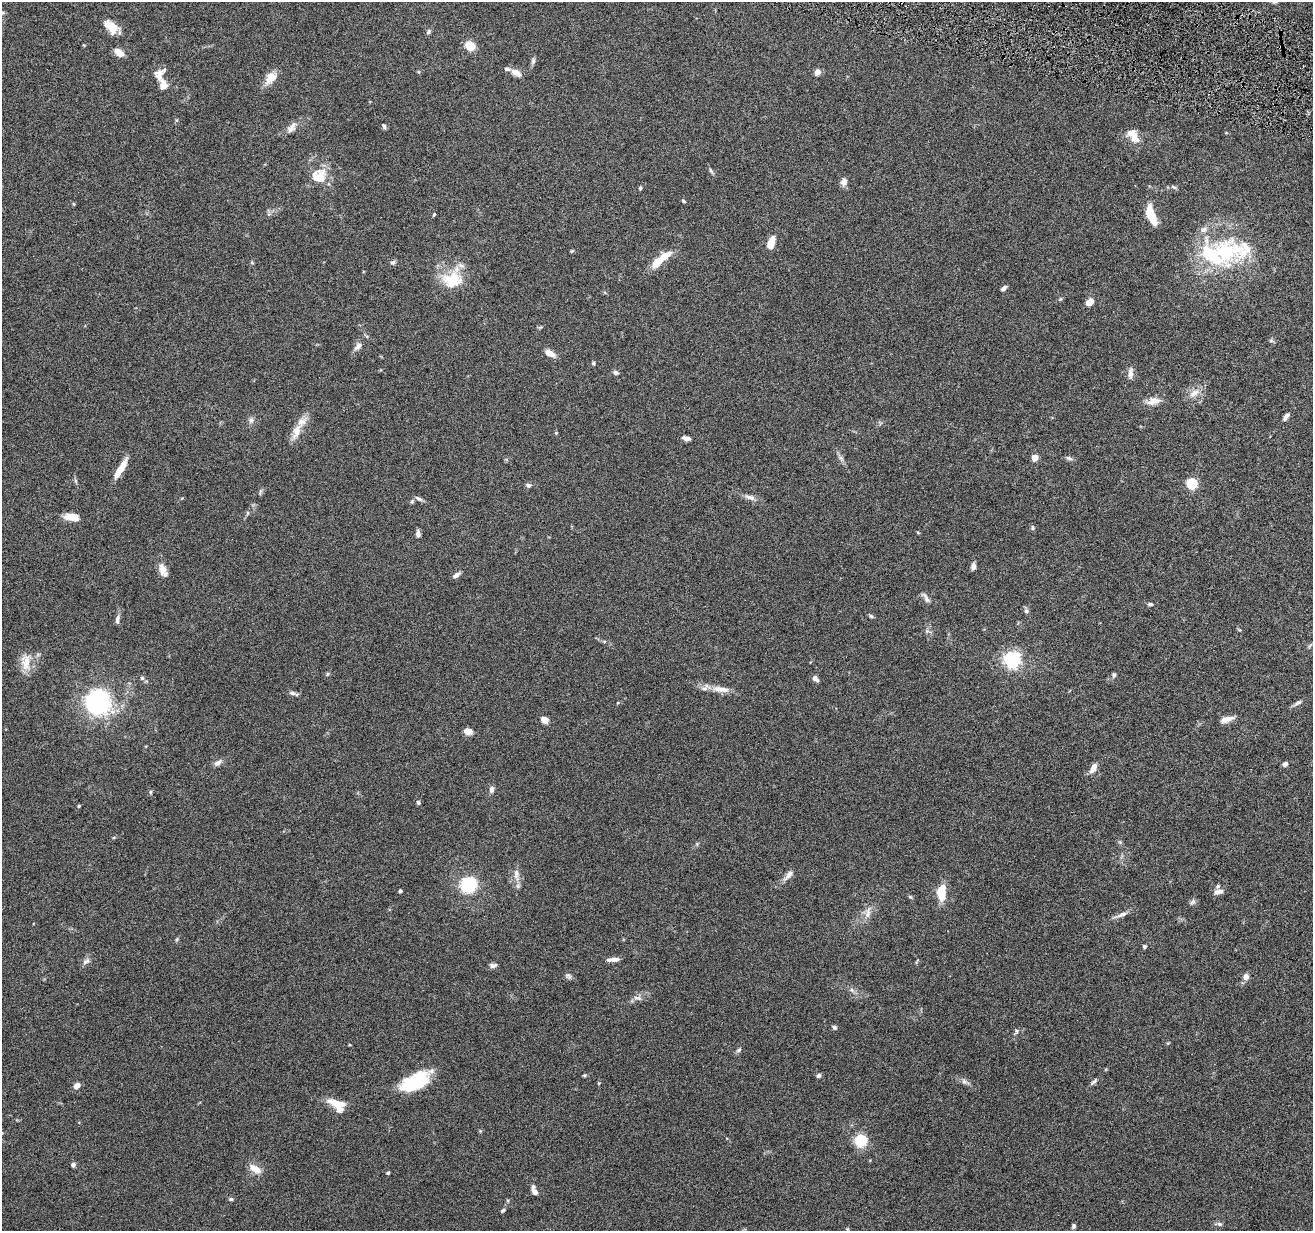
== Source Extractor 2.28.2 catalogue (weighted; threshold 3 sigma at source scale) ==
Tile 10 of 4 x 4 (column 2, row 3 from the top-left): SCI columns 1313-2623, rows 1483-2711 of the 5244 x 5296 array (HDU 1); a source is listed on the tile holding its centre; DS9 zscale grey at full resolution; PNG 1315 x 1233 px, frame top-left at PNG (2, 2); no overlay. Shown black and unused: <1% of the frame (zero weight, under 4 of 8 exposures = <1% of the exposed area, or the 3 px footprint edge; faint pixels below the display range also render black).
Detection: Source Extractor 2.28.2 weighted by HDU 2 'WHT'; one run over the whole footprint, this tile lists its part. Background 0.0779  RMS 0.0044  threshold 0.0181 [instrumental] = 3 sigma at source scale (4.09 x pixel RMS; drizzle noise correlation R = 1.36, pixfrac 0.8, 0.05/0.05 arcsec/px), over >= 5 px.
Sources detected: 135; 1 inside a brighter object's white glare — not listed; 10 inside a brighter listed object's ellipse — not listed separately; the other 124 listed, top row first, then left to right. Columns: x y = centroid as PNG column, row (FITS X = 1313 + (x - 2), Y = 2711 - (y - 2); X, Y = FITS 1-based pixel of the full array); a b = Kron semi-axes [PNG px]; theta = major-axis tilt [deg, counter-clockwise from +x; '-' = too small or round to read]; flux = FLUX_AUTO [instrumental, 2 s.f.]
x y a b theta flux
111 27 18 10 -45 6.8
428 32 7 6 - 0.83
470 46 9 7 -44 7.3
119 52 12 7 -34 3.4
533 61 9 5 81 1
516 72 15 8 -27 2.7
817 72 9 7 37 1.6
159 74 15 10 54 3.4
271 78 19 11 51 4.6
163 85 14 9 -82 3.3
384 126 8 4 -66 0.73
292 127 17 8 55 2.7
1133 136 20 10 -55 5.1
711 171 9 4 -55 0.79
319 176 20 16 39 8.6
844 182 8 7 - 2.1
1174 187 9 4 -27 0.69
640 188 5 3 - 0.54
683 201 5 4 - 0.55
74 204 5 3 - 0.41
434 214 5 3 - 0.47
1151 214 22 8 -72 8.5
1204 229 9 7 33 1.7
771 243 12 6 73 5.8
1226 252 29 27 24 30
393 263 7 5 0 0.83
656 263 14 8 41 6.2
452 280 30 23 8 13
1004 288 6 4 40 1.2
1090 302 8 6 36 4.1
1271 341 6 4 0 0.62
358 346 13 7 45 1.8
550 353 14 7 -28 2.9
593 363 5 5 - 0.53
616 373 7 5 -30 0.86
1130 373 15 7 82 2
1194 393 17 8 35 3.3
1153 401 19 9 13 3.7
1286 416 10 5 51 1.6
251 420 8 7 - 1.3
296 431 26 10 70 5.6
556 433 4 4 - 0.46
686 438 10 5 -14 1.5
841 458 8 5 -45 1.1
1035 458 4 4 - 6.7
1069 458 10 5 -19 0.96
121 468 23 7 58 5.8
1192 484 5 5 - 34
529 485 6 5 - 1.1
750 497 14 6 -15 2
418 498 11 5 -27 1.2
247 513 6 4 71 0.56
71 517 16 7 -9 4.8
1032 528 8 4 -90 0.54
418 534 7 5 -85 1.4
973 566 7 5 84 1.7
163 569 16 10 -81 3.5
456 575 10 5 36 1.6
927 599 11 6 -63 1.5
1150 604 6 4 -9 0.73
1026 611 7 6 - 1
871 616 6 5 - 0.63
117 620 12 5 82 1.4
1240 630 5 3 - 0.42
927 631 7 4 -18 0.72
1310 645 10 3 49 0.53
1012 660 6 6 - 130
26 662 25 13 -88 5.9
327 674 6 3 71 0.5
1114 675 7 5 87 0.74
142 678 5 5 - 0.7
815 679 8 5 -44 1.4
718 689 17 9 -11 3.9
293 693 10 6 -8 1.2
98 702 13 13 - 75
1298 703 11 5 33 1.2
1227 719 16 6 16 3
544 720 8 6 -32 2.8
468 731 8 6 -13 2.7
218 763 10 6 32 1.8
1285 764 6 5 - 1.2
1093 768 14 6 59 2.6
491 790 8 5 79 1.5
150 792 5 3 - 0.49
418 802 6 5 - 0.73
79 806 4 3 - 0.43
516 874 19 8 -86 3.1
788 875 17 6 49 2.3
469 885 14 13 - 19
400 891 4 3 - 0.83
1219 892 13 6 9 1.9
941 894 12 8 -83 9
910 897 6 4 -29 0.52
1193 902 8 6 36 1.1
868 912 19 6 78 2.7
1122 914 16 6 22 2.2
177 939 5 4 - 0.51
1144 946 5 5 - 0.63
613 959 15 5 4 2
86 961 11 6 32 1.5
493 965 9 6 6 1.3
568 976 9 6 -30 1
1246 977 6 6 - 2.7
637 998 13 5 -8 1.4
834 1027 6 5 - 0.72
1016 1032 10 5 65 0.9
739 1050 9 5 38 0.82
584 1075 6 4 1 0.48
818 1076 5 5 - 1
417 1081 29 15 39 19
965 1082 16 5 -24 1.6
1094 1082 12 5 41 1.1
77 1085 8 6 38 2
336 1103 23 8 -15 6
2 1133 4 4 - 0.38
861 1141 7 6 - 18
73 1165 6 5 - 0.99
255 1169 17 9 -31 4
388 1173 4 4 - 0.54
535 1192 8 5 -52 1.8
231 1199 6 5 - 0.65
503 1211 6 4 39 0.64
1219 1224 7 5 -22 0.87
1074 1226 5 4 - 0.89
Isophote crosses this tile's border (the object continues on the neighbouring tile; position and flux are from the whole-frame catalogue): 1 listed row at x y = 2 1133